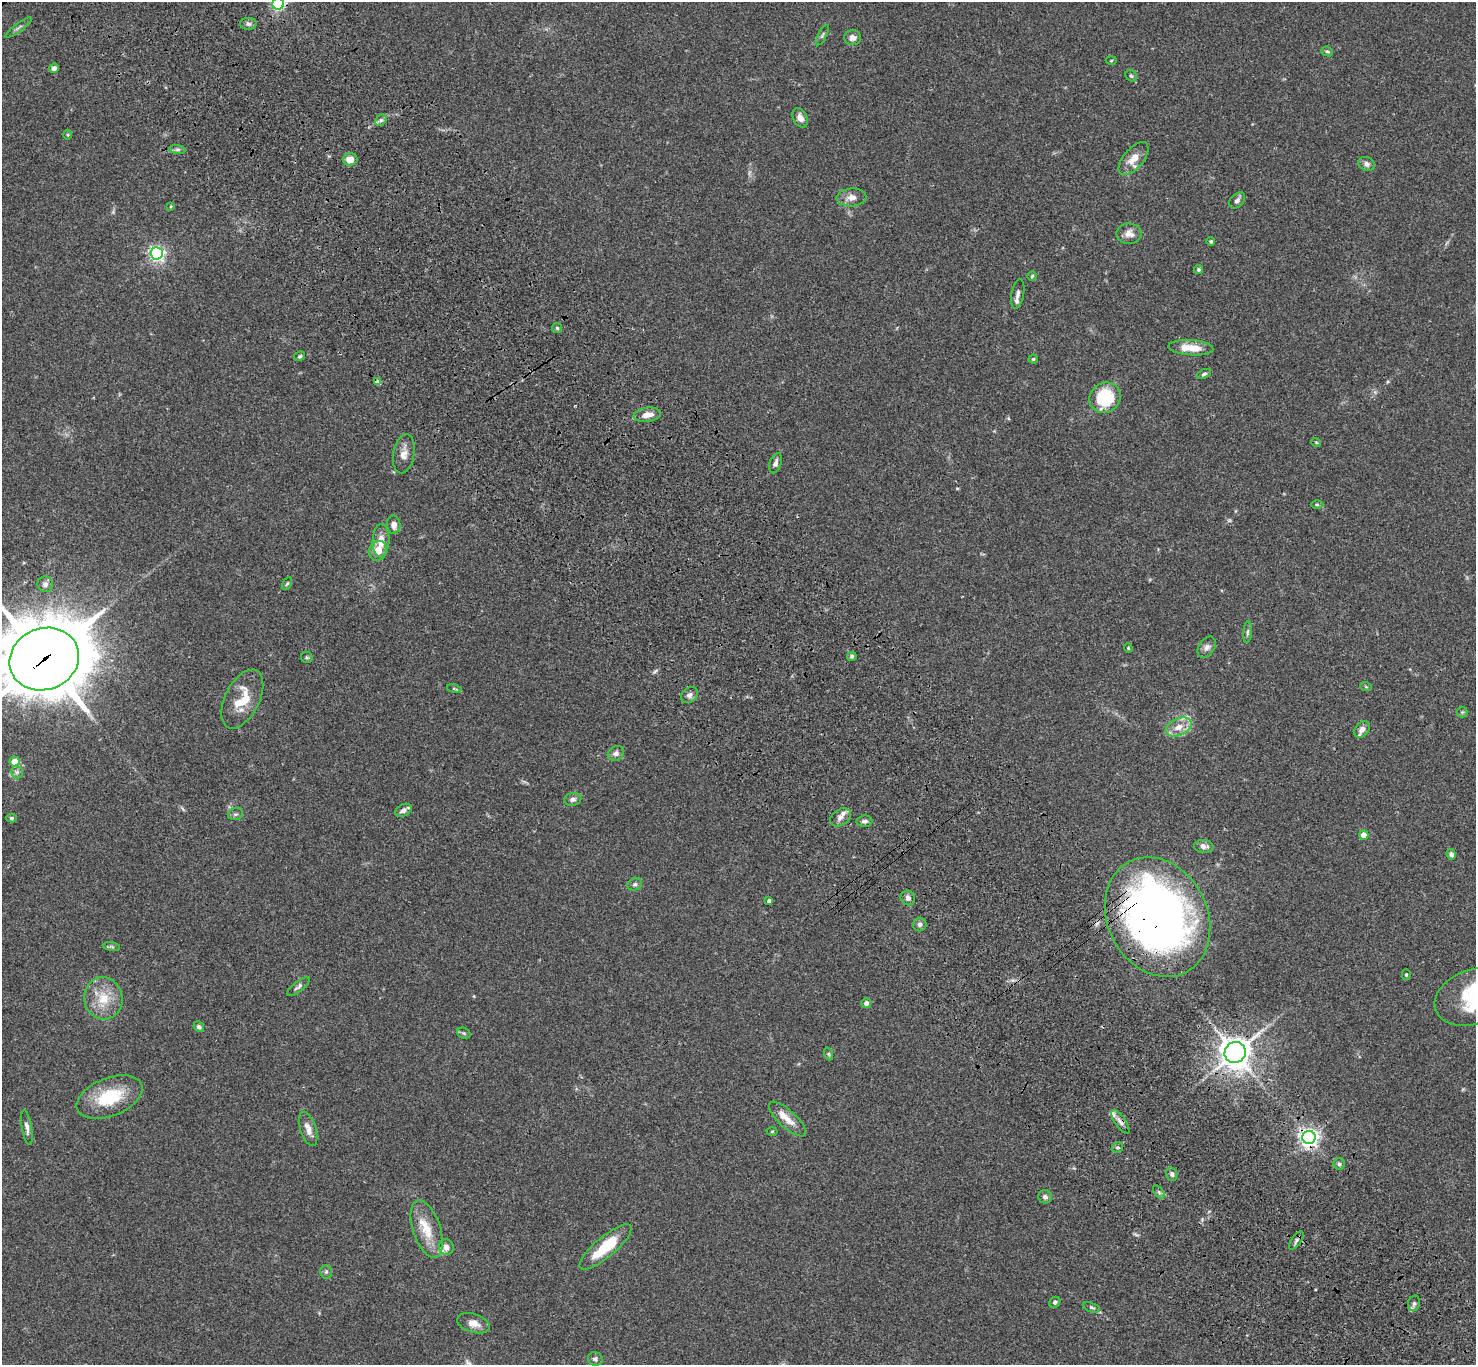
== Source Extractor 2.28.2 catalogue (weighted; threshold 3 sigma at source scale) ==
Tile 6 of 4 x 4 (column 2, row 2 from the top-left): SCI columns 1578-3051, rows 3107-4469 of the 6099 x 6072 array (HDU 1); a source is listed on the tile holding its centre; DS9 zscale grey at full resolution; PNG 1478 x 1367 px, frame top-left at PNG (2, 2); each listed source drawn as its Kron ellipse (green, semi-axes under 4 px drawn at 4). Shown black and unused: <1% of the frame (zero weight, under 3 of 4 exposures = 6% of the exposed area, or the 3 px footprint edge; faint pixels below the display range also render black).
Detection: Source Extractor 2.28.2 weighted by HDU 2 'WHT'; one run over the whole footprint, this tile lists its part. Background 0.0586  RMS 0.0052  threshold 0.0236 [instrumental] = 3 sigma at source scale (4.5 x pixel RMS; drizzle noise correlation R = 1.50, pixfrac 1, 0.05/0.05 arcsec/px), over >= 5 px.
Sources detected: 112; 1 cosmic-ray / hot-pixel residue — neither listed nor drawn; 7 inside a brighter listed object's ellipse — not listed separately; the other 104 listed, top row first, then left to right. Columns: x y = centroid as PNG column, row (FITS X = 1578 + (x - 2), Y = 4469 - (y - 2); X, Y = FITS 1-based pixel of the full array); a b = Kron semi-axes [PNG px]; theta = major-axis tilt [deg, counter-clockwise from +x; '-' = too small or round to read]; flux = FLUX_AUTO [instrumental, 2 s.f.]
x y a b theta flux
278 4 6 6 - 94
248 24 8 6 -2 1.3
19 27 16 3 36 1.2
822 35 11 4 62 1
853 38 8 7 - 2.6
1327 51 6 4 -22 0.85
1111 60 5 3 - 0.49
54 68 5 4 - 2.1
1131 76 6 5 - 0.91
800 118 10 7 -63 3.5
381 120 6 5 - 1.1
68 135 5 3 - 0.57
177 150 8 4 -7 1.2
350 159 7 6 - 5.4
1133 159 20 10 50 6.5
1367 164 8 6 -27 1.9
851 197 15 9 3 3.7
1237 200 9 6 45 1.8
171 206 3 3 - 0.5
1129 234 12 10 -2 4
1211 241 4 4 - 0.75
157 253 6 6 - 150
1199 269 4 4 - 0.76
1032 276 5 4 - 0.65
1018 294 15 6 80 2.5
557 328 5 5 - 0.84
1191 348 22 7 -4 8.7
300 356 6 4 30 0.79
1033 359 4 4 - 0.61
1204 374 7 4 23 0.97
377 382 4 4 - 3.6
1105 398 16 15 - 27
647 415 13 7 8 4.8
1316 442 5 3 - 0.46
404 454 20 10 80 4.6
775 463 10 5 71 1.9
1317 505 6 4 -1 0.72
394 525 9 6 -87 3.1
381 540 16 8 88 6
378 551 10 8 63 6
287 583 7 4 61 0.7
45 584 8 7 - 2.3
1248 632 10 4 85 1.2
1207 647 12 8 57 2.3
1128 648 4 4 - 0.48
852 656 5 4 - 1.1
307 657 6 5 - 0.78
44 659 35 30 22 3600
1366 687 6 3 -20 0.52
454 689 7 3 -14 0.51
689 695 9 7 39 2
242 699 32 17 63 15
1462 712 5 5 - 0.76
1179 727 14 8 24 5.5
1362 729 9 6 47 3.6
616 753 8 7 - 1.9
14 761 5 5 - 7.3
17 772 6 6 - 1.3
573 799 8 6 12 1.7
403 810 9 6 30 2.2
235 814 8 5 17 1.1
841 817 11 8 35 2.8
12 818 5 4 - 0.76
864 821 8 5 5 1.6
1364 835 4 4 - 8.2
1204 846 10 6 -5 2.6
1451 854 5 4 - 1.9
635 884 7 6 - 1.2
908 898 7 7 - 1.8
769 901 4 3 - 1.3
1158 917 62 50 -62 370
920 924 7 6 - 1.5
111 947 9 4 -9 0.93
1406 974 5 4 - 0.6
298 986 14 5 38 1.6
1473 997 39 27 19 28
103 998 21 19 -81 13
866 1003 5 4 - 2.1
199 1027 6 4 -48 1.3
464 1033 7 5 -21 0.93
1235 1053 11 10 - 680
829 1054 6 4 -71 0.77
110 1097 35 19 22 25
787 1119 24 8 -42 6.2
1120 1122 14 5 -54 2.2
27 1128 18 5 -80 2.4
308 1129 18 8 -73 3.7
772 1131 5 3 - 0.5
1309 1137 6 6 - 270
1118 1147 5 5 - 0.9
1339 1164 6 5 - 1.3
1172 1174 7 5 -74 1.4
1159 1192 8 4 -53 1
1045 1197 7 6 - 1.9
427 1229 30 13 -72 13
1296 1241 10 5 55 1.5
446 1247 8 7 - 2.5
605 1247 33 10 40 21
326 1272 7 6 - 1.1
1055 1302 6 5 - 0.99
1414 1303 8 6 74 1.4
1092 1307 9 4 -18 1.1
473 1323 17 9 -17 5.2
595 1359 7 7 - 1.3
Overlapping masked pixels (flux is a lower limit): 7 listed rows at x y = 278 4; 377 382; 44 659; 1158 917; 1235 1053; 1120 1122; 1309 1137
Isophote crosses this tile's border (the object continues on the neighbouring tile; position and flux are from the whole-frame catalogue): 3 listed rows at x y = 278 4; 44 659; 1473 997